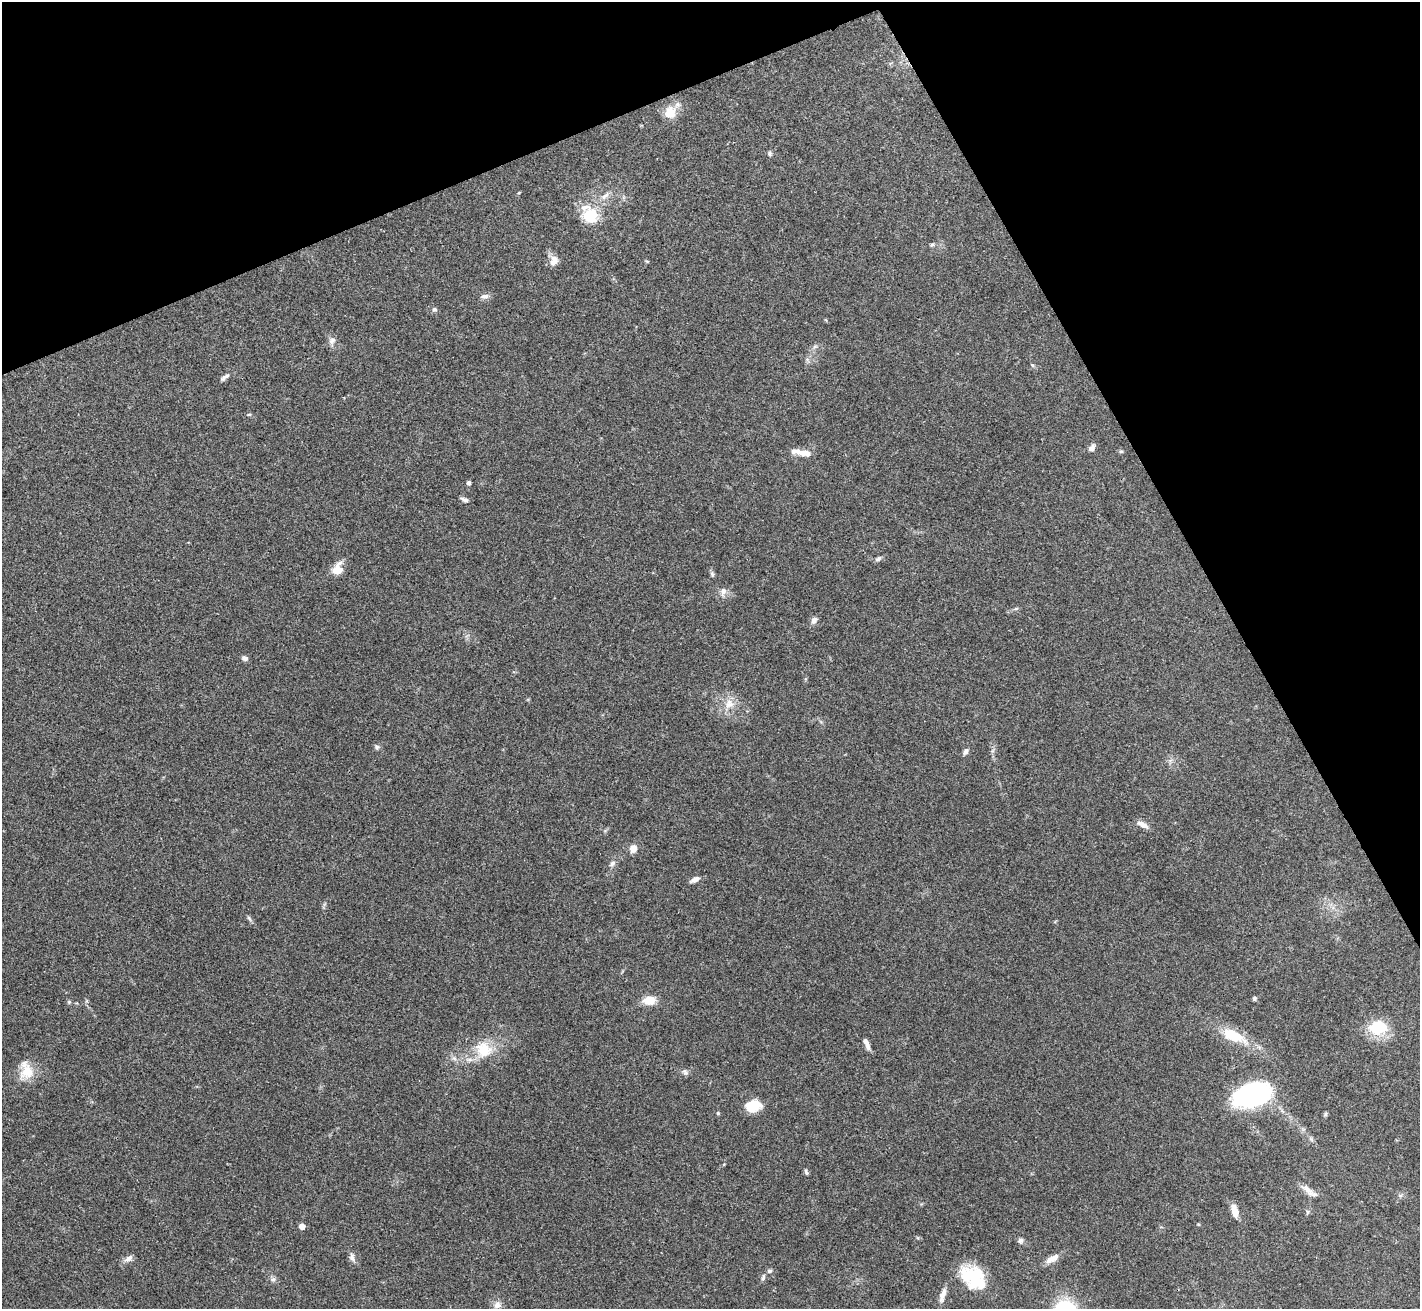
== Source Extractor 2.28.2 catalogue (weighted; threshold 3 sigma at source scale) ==
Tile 3 of 4 x 4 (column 3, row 1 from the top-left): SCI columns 2841-4258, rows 4075-5381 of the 5679 x 5670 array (HDU 1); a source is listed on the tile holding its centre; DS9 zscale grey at full resolution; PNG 1422 x 1311 px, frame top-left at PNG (2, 2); no overlay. Shown black and unused: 23% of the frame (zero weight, under 3 of 4 exposures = <1% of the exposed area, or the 3 px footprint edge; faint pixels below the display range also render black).
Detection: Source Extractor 2.28.2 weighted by HDU 2 'WHT'; one run over the whole footprint, this tile lists its part. Background 0.0648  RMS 0.0052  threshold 0.0234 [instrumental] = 3 sigma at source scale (4.5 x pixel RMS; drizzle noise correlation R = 1.50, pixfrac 1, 0.05/0.05 arcsec/px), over >= 5 px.
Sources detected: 67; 1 inside a brighter object's white glare — not listed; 2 inside a brighter listed object's ellipse — not listed separately; the other 64 listed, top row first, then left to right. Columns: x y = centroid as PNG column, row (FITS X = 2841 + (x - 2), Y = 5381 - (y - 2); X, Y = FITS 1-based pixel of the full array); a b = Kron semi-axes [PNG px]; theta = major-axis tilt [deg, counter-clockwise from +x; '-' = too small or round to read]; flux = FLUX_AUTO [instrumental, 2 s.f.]
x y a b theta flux
670 112 16 14 53 9
770 153 6 6 - 1
605 196 16 6 40 3.2
590 216 23 22 - 16
932 244 6 5 - 0.89
554 260 14 10 69 4
647 261 5 4 - 0.54
485 296 11 7 10 2.1
434 309 6 6 - 1.2
332 341 11 8 43 2.3
815 346 7 4 19 0.99
1032 365 5 4 - 0.69
224 378 9 6 52 1.7
249 414 6 4 1 0.58
1092 448 8 6 45 2.4
1121 451 6 4 0 0.72
806 453 16 8 -4 4.5
468 483 4 4 - 1.7
464 499 10 4 -21 1.5
878 559 9 5 34 1.3
337 569 12 9 66 8.5
712 574 8 5 -88 1.1
723 592 13 8 81 2.8
814 620 10 7 52 2.2
245 658 8 6 -11 1.6
729 704 15 13 66 6.9
377 747 7 6 - 1.2
966 751 9 6 59 1.6
1143 824 15 6 -27 3.4
633 849 7 6 - 4.6
612 863 10 6 38 1.7
695 880 12 6 24 2.4
249 918 9 4 -54 1.1
1254 998 6 5 - 0.89
649 1000 14 9 6 7.8
69 1002 5 5 - 0.74
1377 1028 22 16 4 19
1234 1036 36 14 -25 17
867 1044 14 5 -67 2.8
484 1049 23 21 -35 15
454 1058 7 5 -44 1.3
27 1071 22 17 53 11
685 1072 9 7 -47 1.6
1252 1095 36 20 18 82
753 1106 16 12 18 12
718 1113 4 4 - 0.71
1325 1114 7 5 61 0.78
1311 1139 7 4 -71 0.87
724 1164 5 3 - 0.46
806 1172 8 4 -67 0.98
1308 1190 24 7 -40 4.1
1235 1211 15 7 -75 5.2
1307 1212 6 4 72 0.77
302 1226 5 4 - 4.5
1021 1240 8 7 - 1.7
352 1257 13 7 -73 2.2
128 1259 11 7 33 2.7
1052 1259 18 7 30 4.4
769 1271 7 5 15 1.1
973 1273 36 20 9 21
763 1277 9 5 80 1.4
273 1279 8 6 -1 1.4
943 1295 20 6 73 3.8
497 1305 11 9 46 3.2